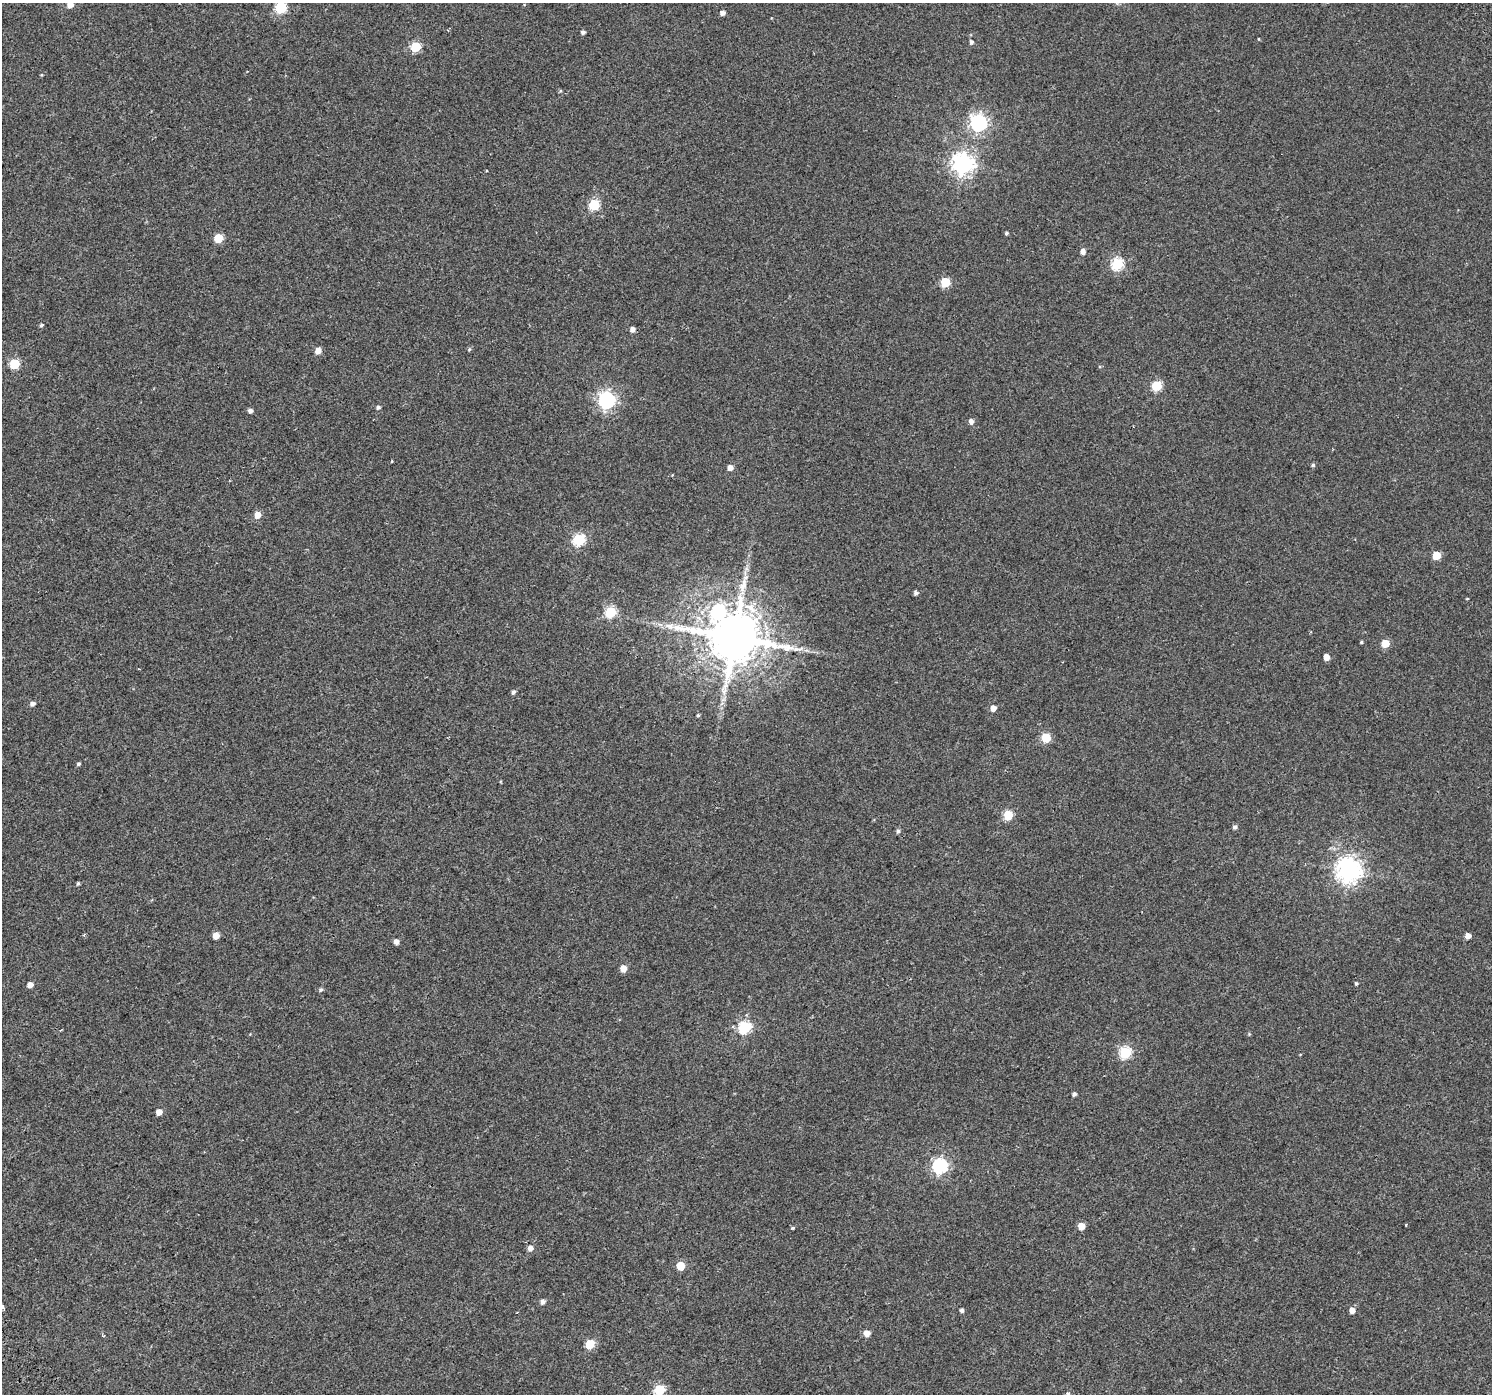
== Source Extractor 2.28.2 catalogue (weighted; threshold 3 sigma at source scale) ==
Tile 7 of 4 x 4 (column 3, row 2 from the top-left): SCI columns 3036-4525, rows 3019-4410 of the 6064 x 5973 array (HDU 1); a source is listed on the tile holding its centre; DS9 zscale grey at full resolution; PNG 1494 x 1396 px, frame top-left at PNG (2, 3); no overlay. Shown black and unused: <1% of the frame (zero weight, under 2 of 3 exposures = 3% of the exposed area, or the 3 px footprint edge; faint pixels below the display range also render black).
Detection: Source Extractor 2.28.2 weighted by HDU 2 'WHT'; one run over the whole footprint, this tile lists its part. Background 0.00307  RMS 0.0036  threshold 0.016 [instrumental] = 3 sigma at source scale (4.5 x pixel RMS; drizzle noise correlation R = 1.50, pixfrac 1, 0.0396/0.0396 arcsec/px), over >= 5 px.
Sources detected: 81; all 81 listed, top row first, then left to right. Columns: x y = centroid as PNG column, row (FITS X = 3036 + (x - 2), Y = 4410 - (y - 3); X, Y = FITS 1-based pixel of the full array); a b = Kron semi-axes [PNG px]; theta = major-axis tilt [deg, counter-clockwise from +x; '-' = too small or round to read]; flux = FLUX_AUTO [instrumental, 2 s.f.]
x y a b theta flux
70 5 5 5 - 3
281 7 6 6 - 30
722 13 5 4 - 1.6
583 32 4 4 - 0.96
1259 39 4 2 - 0.26
971 42 5 4 - 0.9
415 47 5 5 - 18
42 75 5 3 - 0.32
560 91 5 3 - 0.41
979 123 7 7 - 110
963 164 8 7 - 230
487 171 3 2 - 0.3
594 204 6 5 - 24
1006 233 4 3 - 0.68
218 238 5 5 - 12
1083 252 6 5 - 1.6
1117 264 6 6 - 36
945 282 5 5 - 15
41 325 5 4 - 0.59
632 329 5 5 - 1.7
469 349 5 4 - 0.47
318 351 5 5 - 3.2
15 364 6 5 - 20
1157 386 6 5 - 20
607 400 7 6 - 120
378 407 5 4 - 0.86
250 411 5 4 - 1.1
971 421 5 5 - 1.6
392 461 4 2 - 0.27
1313 465 5 5 - 0.58
730 468 5 5 - 2.1
258 515 6 5 - 3.7
579 540 6 6 - 38
1436 555 5 5 - 8.7
743 584 42 8 78 6.9
916 593 4 4 - 0.97
1467 599 4 2 - 0.28
611 612 6 5 - 30
670 626 13 9 3 2.7
734 637 15 14 - 2500
1361 642 4 3 - 0.45
1385 643 5 5 - 7.9
1326 657 5 4 - 3
513 692 5 4 - 0.88
32 704 5 4 - 1.2
993 708 5 5 - 2.5
698 715 4 4 - 0.41
1046 738 5 5 - 15
78 764 4 4 - 0.62
1008 815 5 5 - 17
1235 827 5 5 - 0.93
898 831 6 5 - 0.78
1349 870 8 8 - 310
78 883 5 4 - 0.48
84 934 4 3 - 0.38
216 936 5 5 - 4.2
1468 936 5 4 - 2.4
396 942 5 4 - 1.8
623 968 5 5 - 3.8
1356 983 4 4 - 0.51
30 985 5 5 - 2.1
321 990 5 5 - 0.67
745 1027 6 6 - 44
1249 1034 4 4 - 0.34
1125 1053 6 6 - 34
1074 1094 4 4 - 0.9
159 1112 5 5 - 2.2
940 1166 6 6 - 75
1081 1226 5 5 - 5.4
793 1227 4 3 - 1.1
530 1248 5 5 - 2
680 1266 5 5 - 9.6
542 1302 5 5 - 1.3
2 1307 3 3 - 1.3
961 1310 4 4 - 1.1
1352 1310 5 5 - 2.7
867 1333 5 5 - 3.4
103 1336 4 3 - 0.51
590 1344 5 5 - 14
660 1390 6 5 - 25
1068 1394 4 3 - 1.4
Isophote crosses this tile's border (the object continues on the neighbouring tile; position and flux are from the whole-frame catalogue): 5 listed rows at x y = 70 5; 281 7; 2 1307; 660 1390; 1068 1394